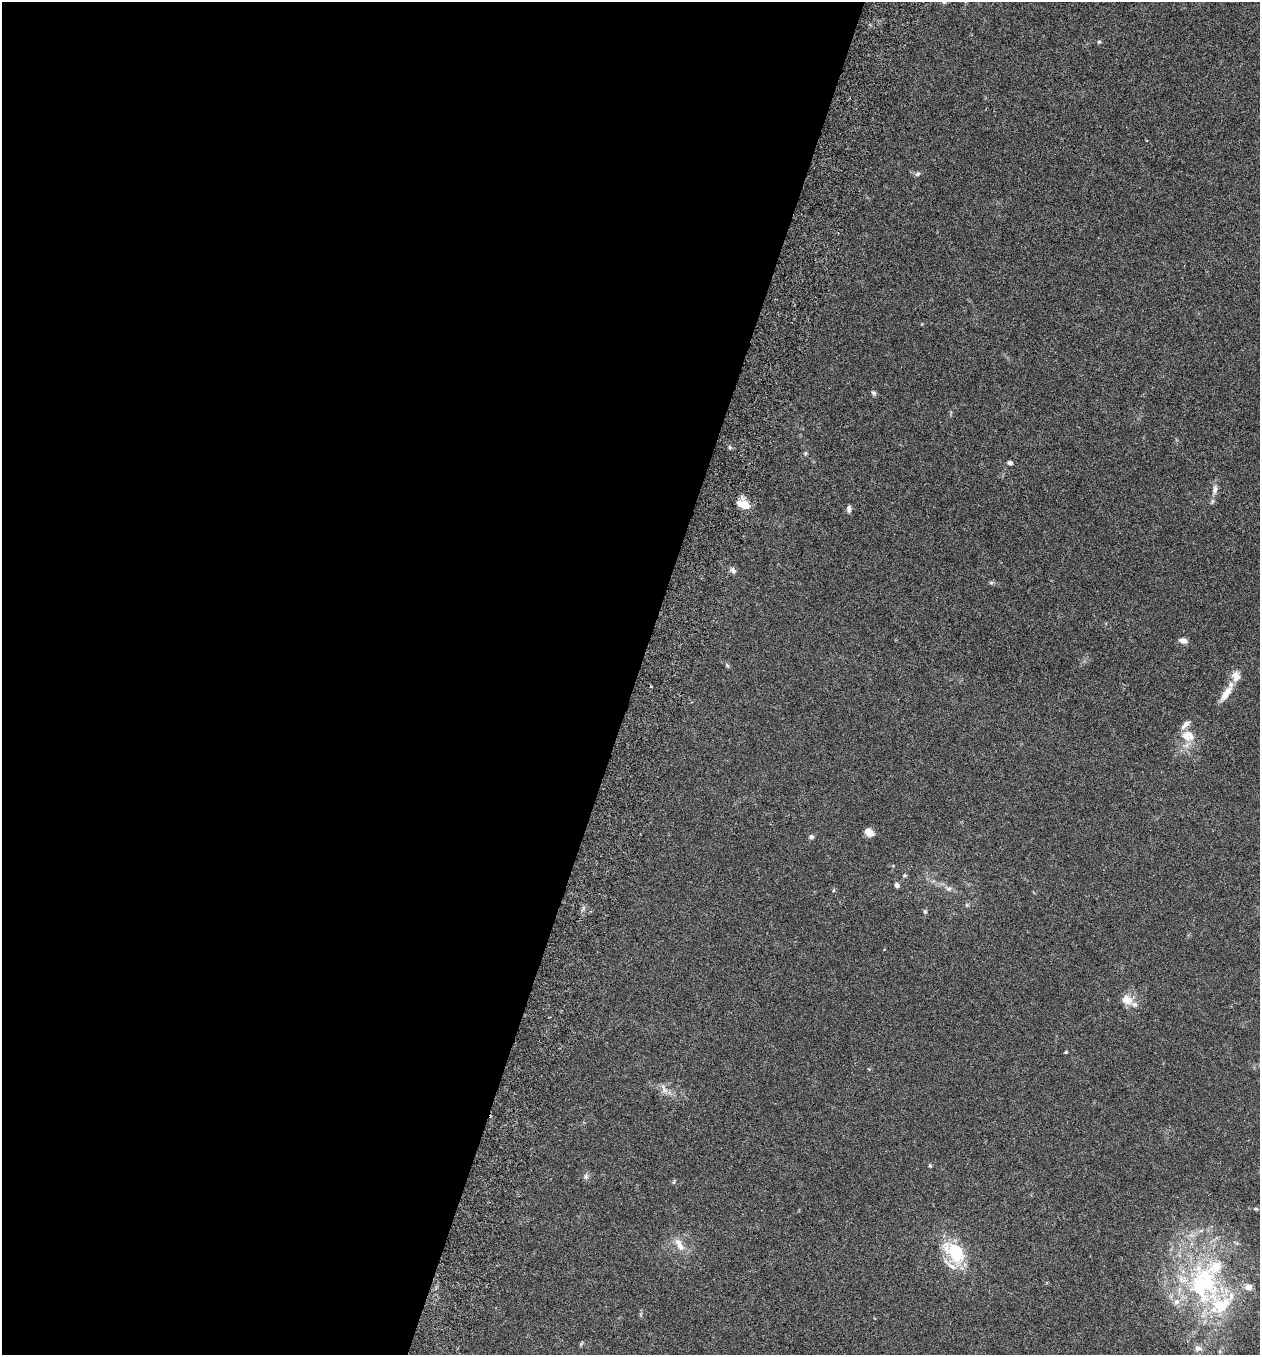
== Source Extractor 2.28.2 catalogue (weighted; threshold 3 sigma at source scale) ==
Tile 5 of 4 x 4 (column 1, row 2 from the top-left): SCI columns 192-1449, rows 2734-4086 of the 5543 x 5465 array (HDU 1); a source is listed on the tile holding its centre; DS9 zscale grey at full resolution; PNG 1262 x 1357 px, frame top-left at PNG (2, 2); no overlay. Shown black and unused: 50% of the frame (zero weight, under 3 of 6 exposures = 3% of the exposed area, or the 3 px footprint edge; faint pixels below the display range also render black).
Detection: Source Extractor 2.28.2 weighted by HDU 2 'WHT'; one run over the whole footprint, this tile lists its part. Background 0.0173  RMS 0.0019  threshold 0.00795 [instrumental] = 3 sigma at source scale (4.09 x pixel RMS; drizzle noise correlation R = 1.36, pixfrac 0.8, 0.05/0.05 arcsec/px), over >= 5 px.
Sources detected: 42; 1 cosmic-ray / hot-pixel residue — not listed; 9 inside a brighter listed object's ellipse — not listed separately; the other 32 listed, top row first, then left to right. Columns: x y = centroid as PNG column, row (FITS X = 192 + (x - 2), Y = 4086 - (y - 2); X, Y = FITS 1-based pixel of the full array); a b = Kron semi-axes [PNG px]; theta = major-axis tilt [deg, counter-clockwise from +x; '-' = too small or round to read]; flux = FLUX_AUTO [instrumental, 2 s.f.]
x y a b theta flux
944 2 5 5 - 0.25
1099 42 6 4 43 0.24
918 174 8 5 40 0.37
873 393 8 5 -37 0.37
805 453 6 5 - 0.27
1010 463 5 4 - 0.51
1215 490 15 7 79 1
743 504 14 9 -34 2.7
849 509 9 5 89 0.52
733 570 9 6 -53 0.59
991 582 6 4 2 0.28
1183 641 10 6 -13 0.87
727 665 6 4 -47 0.25
1226 694 25 8 55 2.1
1186 735 17 16 - 3.1
869 832 9 7 -35 1.8
811 837 6 6 - 0.44
904 875 5 5 - 0.24
897 885 6 5 - 0.51
949 889 7 6 - 0.53
967 905 6 5 - 0.27
925 911 5 5 - 0.25
1127 1000 16 12 -28 2.1
1066 1052 4 3 - 0.19
664 1089 16 5 -61 0.83
930 1166 5 4 - 0.2
586 1176 8 7 - 0.52
1256 1209 8 4 7 0.3
679 1245 21 9 -63 1.9
954 1252 33 19 -45 8.3
1221 1305 65 37 -20 21
1198 1348 12 8 -3 0.93
Isophote crosses this tile's border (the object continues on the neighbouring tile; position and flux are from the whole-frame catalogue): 1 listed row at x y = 944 2